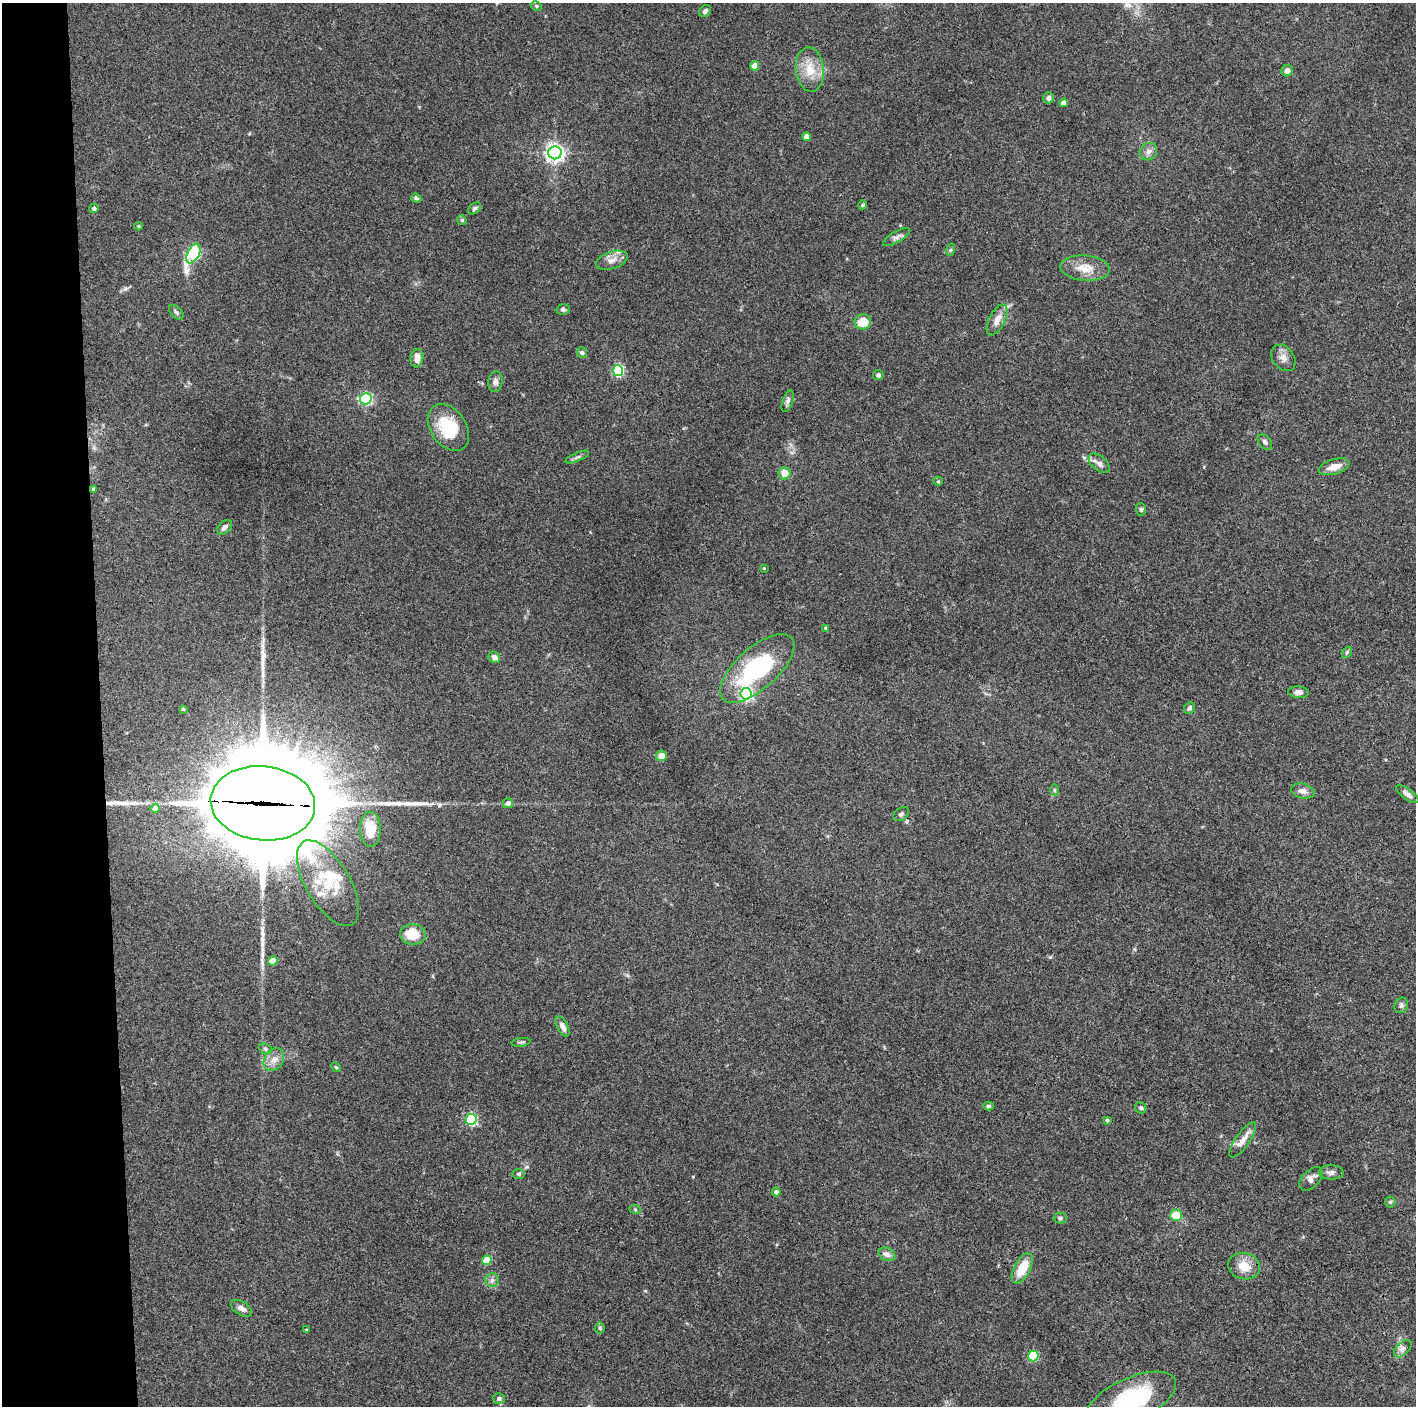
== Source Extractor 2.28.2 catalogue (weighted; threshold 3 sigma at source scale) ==
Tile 4 of 3 x 3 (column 1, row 2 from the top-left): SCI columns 1-1414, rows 1407-2810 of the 4243 x 4219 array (HDU 1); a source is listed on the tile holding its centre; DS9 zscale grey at full resolution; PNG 1418 x 1408 px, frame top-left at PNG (2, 3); each listed source drawn as its Kron ellipse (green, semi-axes under 4 px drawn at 4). Shown black and unused: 7% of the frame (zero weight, under 3 of 4 exposures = <1% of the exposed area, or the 3 px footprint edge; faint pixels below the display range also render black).
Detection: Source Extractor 2.28.2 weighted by HDU 2 'WHT'; one run over the whole footprint, this tile lists its part. Background 0.0721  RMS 0.0054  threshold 0.0242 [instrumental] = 3 sigma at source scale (4.5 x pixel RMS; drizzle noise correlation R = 1.50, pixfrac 1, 0.05/0.05 arcsec/px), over >= 5 px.
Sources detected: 104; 4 long thin detections or spike segments (spike, bleed or trail) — neither listed nor drawn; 5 inside a brighter listed object's ellipse — not listed separately; the other 95 listed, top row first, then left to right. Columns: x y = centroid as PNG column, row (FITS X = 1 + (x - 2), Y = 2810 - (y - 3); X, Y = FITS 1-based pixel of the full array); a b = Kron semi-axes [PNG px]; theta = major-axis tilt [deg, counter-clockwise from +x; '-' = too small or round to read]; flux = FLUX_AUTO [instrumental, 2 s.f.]
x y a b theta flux
536 6 6 4 -26 0.78
705 11 6 5 - 1.7
755 66 4 4 - 8.5
810 69 22 14 -84 10
1287 71 5 5 - 3.1
1049 98 5 5 - 1.9
1063 103 4 4 - 2.8
806 137 4 4 - 3
1148 152 9 8 - 2.3
555 153 6 6 - 230
416 198 5 4 - 1.1
863 205 4 4 - 0.84
94 208 4 4 - 1.5
474 208 7 5 41 1.1
462 220 5 4 - 0.68
138 226 4 4 - 0.59
896 237 15 5 30 2
950 250 6 4 70 0.76
193 253 10 6 63 66
612 260 16 8 18 4
1085 268 25 12 -5 8.6
563 309 6 5 - 1.1
176 312 8 5 -44 1.3
997 320 17 8 63 4.5
863 322 8 7 - 9.9
582 353 5 5 - 1.3
417 358 9 6 84 4.1
1283 358 14 10 -52 3.7
618 371 5 5 - 52
878 375 5 5 - 1.2
495 382 10 7 84 2.1
366 399 6 5 - 69
788 401 11 5 70 1.6
448 427 26 18 -56 24
1265 442 9 6 -50 1.5
577 457 13 4 23 1.3
1099 463 12 7 -40 2.5
1334 467 16 7 17 5.4
784 473 6 6 - 5.5
938 481 5 4 - 0.68
94 489 4 4 - 1.2
1141 509 6 5 - 0.97
225 527 8 5 45 2.1
764 568 3 3 - 0.45
826 628 4 3 - 0.75
1347 652 6 4 47 0.76
494 657 6 5 - 2.9
757 668 46 20 42 57
1298 692 10 6 -4 2.3
746 694 6 5 - 110
1189 708 6 5 - 1.2
183 709 3 3 - 0.67
661 756 5 5 - 5.8
1054 790 6 4 -90 0.71
1303 791 12 7 -14 2.9
1407 794 14 5 -36 2.1
263 803 52 37 -6 13000
508 803 5 5 - 2.2
155 808 4 4 - 6.1
901 814 9 6 35 1.3
370 829 17 10 -89 14
328 883 48 22 -59 25
413 934 13 10 -4 12
273 961 5 4 - 10
1401 1005 8 6 66 1.4
563 1026 11 5 -62 2.8
521 1042 9 4 6 1
265 1049 6 5 - 0.98
274 1060 12 9 57 4.1
336 1067 5 4 - 0.73
989 1106 5 4 - 0.98
1141 1108 6 5 - 0.99
471 1119 5 5 - 56
1107 1120 4 4 - 0.73
1243 1140 21 7 55 5.1
1331 1172 12 7 0 2.1
518 1174 6 5 - 0.8
1311 1179 14 8 46 3.6
776 1192 4 4 - 2
1390 1202 5 5 - 0.84
635 1209 6 4 -20 0.63
1176 1215 6 5 - 11
1060 1218 6 5 - 0.99
887 1254 9 6 -24 2.4
487 1260 5 4 - 16
1244 1266 16 13 -15 8.4
1022 1268 16 8 62 13
492 1280 7 7 - 1.6
241 1308 12 6 -31 2.6
600 1328 5 5 - 0.84
306 1330 4 3 - 0.47
1403 1349 10 6 44 2.3
1033 1356 5 5 - 33
499 1398 6 5 - 1.3
1131 1399 48 21 24 55
Overlapping masked pixels (flux is a lower limit): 1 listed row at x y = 263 803
Isophote crosses this tile's border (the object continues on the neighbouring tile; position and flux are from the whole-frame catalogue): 1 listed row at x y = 1131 1399